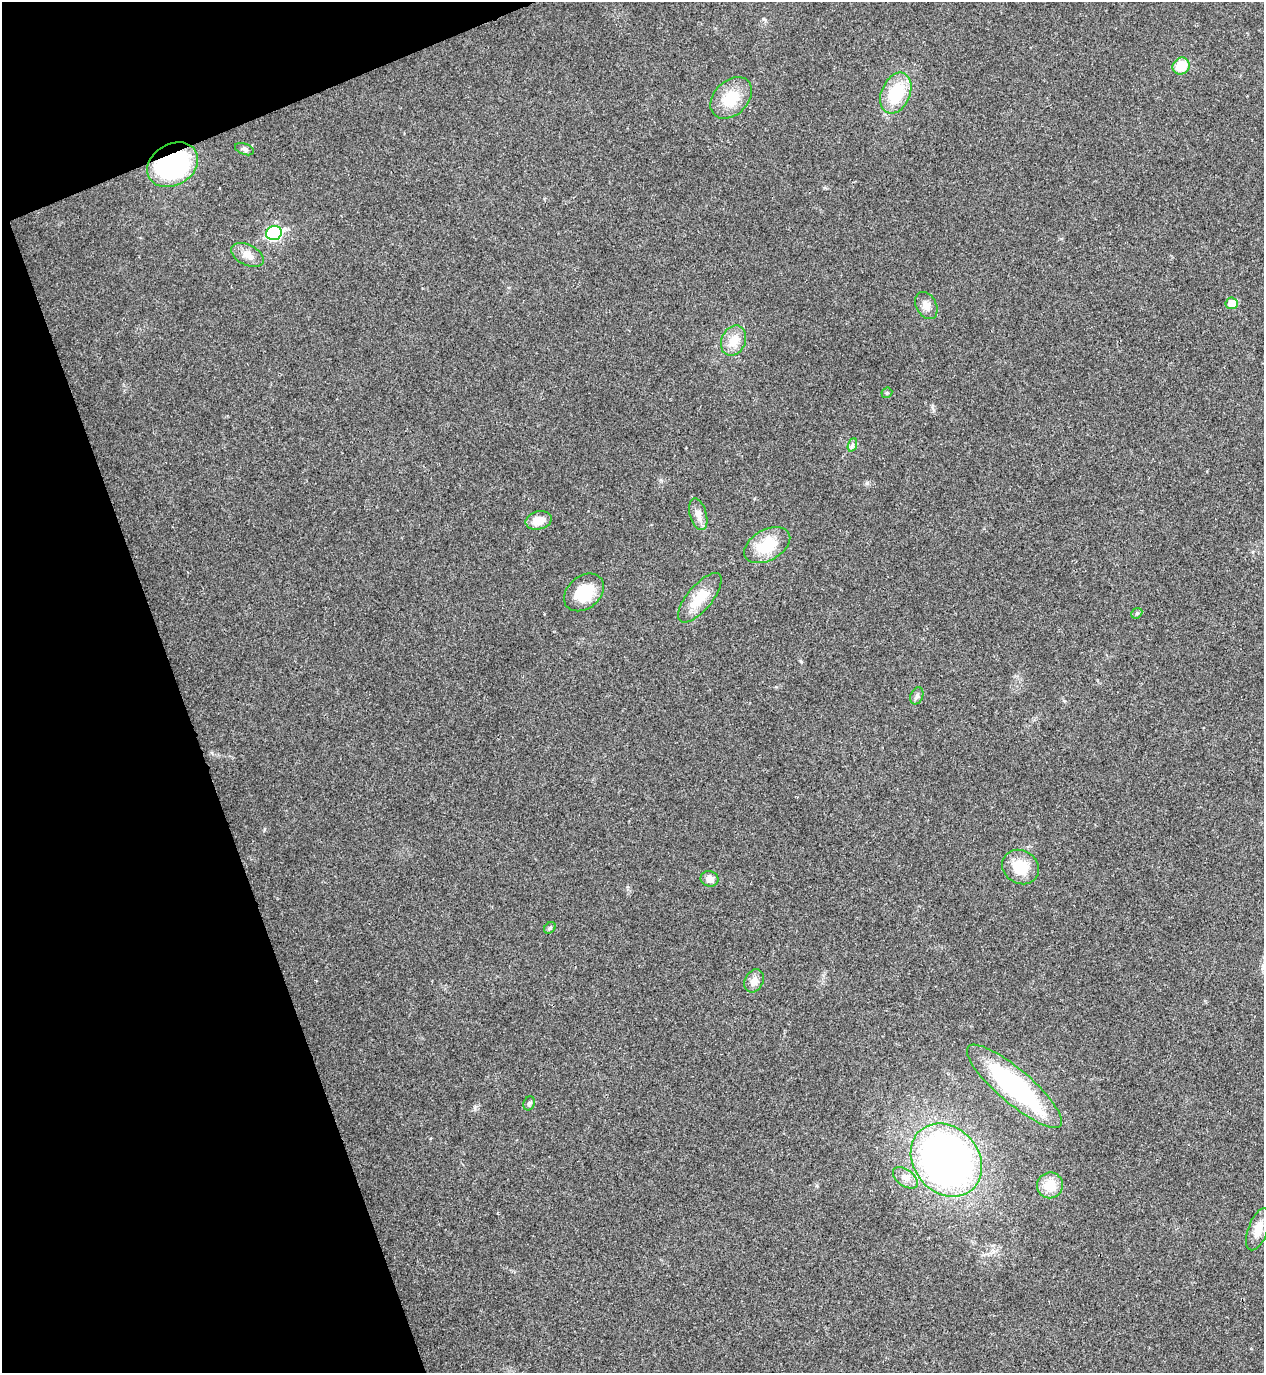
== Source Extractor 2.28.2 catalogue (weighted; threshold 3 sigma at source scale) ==
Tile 5 of 4 x 4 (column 1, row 2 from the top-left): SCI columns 155-1416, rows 2749-4119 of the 5482 x 5493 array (HDU 1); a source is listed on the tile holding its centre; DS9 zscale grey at full resolution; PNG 1266 x 1375 px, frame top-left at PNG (2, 2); each listed source drawn as its Kron ellipse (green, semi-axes under 4 px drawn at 4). Shown black and unused: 18% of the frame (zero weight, under 3 of 4 exposures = <1% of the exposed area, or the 3 px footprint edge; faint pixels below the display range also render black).
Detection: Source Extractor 2.28.2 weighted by HDU 2 'WHT'; one run over the whole footprint, this tile lists its part. Background 0.0203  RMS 0.0049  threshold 0.0222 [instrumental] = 3 sigma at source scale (4.5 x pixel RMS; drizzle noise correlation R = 1.50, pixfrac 1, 0.05/0.05 arcsec/px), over >= 5 px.
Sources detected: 29; all 29 listed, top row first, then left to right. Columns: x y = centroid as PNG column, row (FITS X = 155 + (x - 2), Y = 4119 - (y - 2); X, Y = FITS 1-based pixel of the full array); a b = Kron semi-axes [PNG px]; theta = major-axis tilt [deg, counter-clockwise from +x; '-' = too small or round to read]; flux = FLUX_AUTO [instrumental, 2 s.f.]
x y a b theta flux
1181 66 9 8 - 12
896 93 21 14 66 22
731 98 24 17 45 14
244 149 10 5 -21 1.3
173 165 27 20 30 67
274 233 8 7 - 68
248 255 17 10 -27 4.8
1232 303 6 6 - 8.7
926 305 14 10 -63 3.7
734 341 16 12 66 7.6
887 393 6 5 - 0.78
852 445 7 4 70 1.1
698 514 16 8 -74 3.9
539 520 13 9 14 6.4
767 545 25 15 29 17
584 592 22 16 39 18
700 598 30 12 50 13
1137 613 6 4 43 0.77
917 696 9 6 68 1.4
1021 867 19 16 -31 13
709 879 9 7 -19 3.2
550 928 6 5 - 0.87
754 981 12 9 62 3.7
1014 1086 61 17 -40 79
529 1103 7 5 67 1
946 1160 39 32 -49 250
905 1178 14 8 -37 3.6
1050 1185 13 13 - 8.8
1258 1229 22 10 69 6.9
Overlapping masked pixels (flux is a lower limit): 1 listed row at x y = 173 165
Unlisted compact peaks at least as high as the median listed source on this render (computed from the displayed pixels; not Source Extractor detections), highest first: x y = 867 483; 475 1108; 801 662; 763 19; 932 407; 661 480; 264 829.